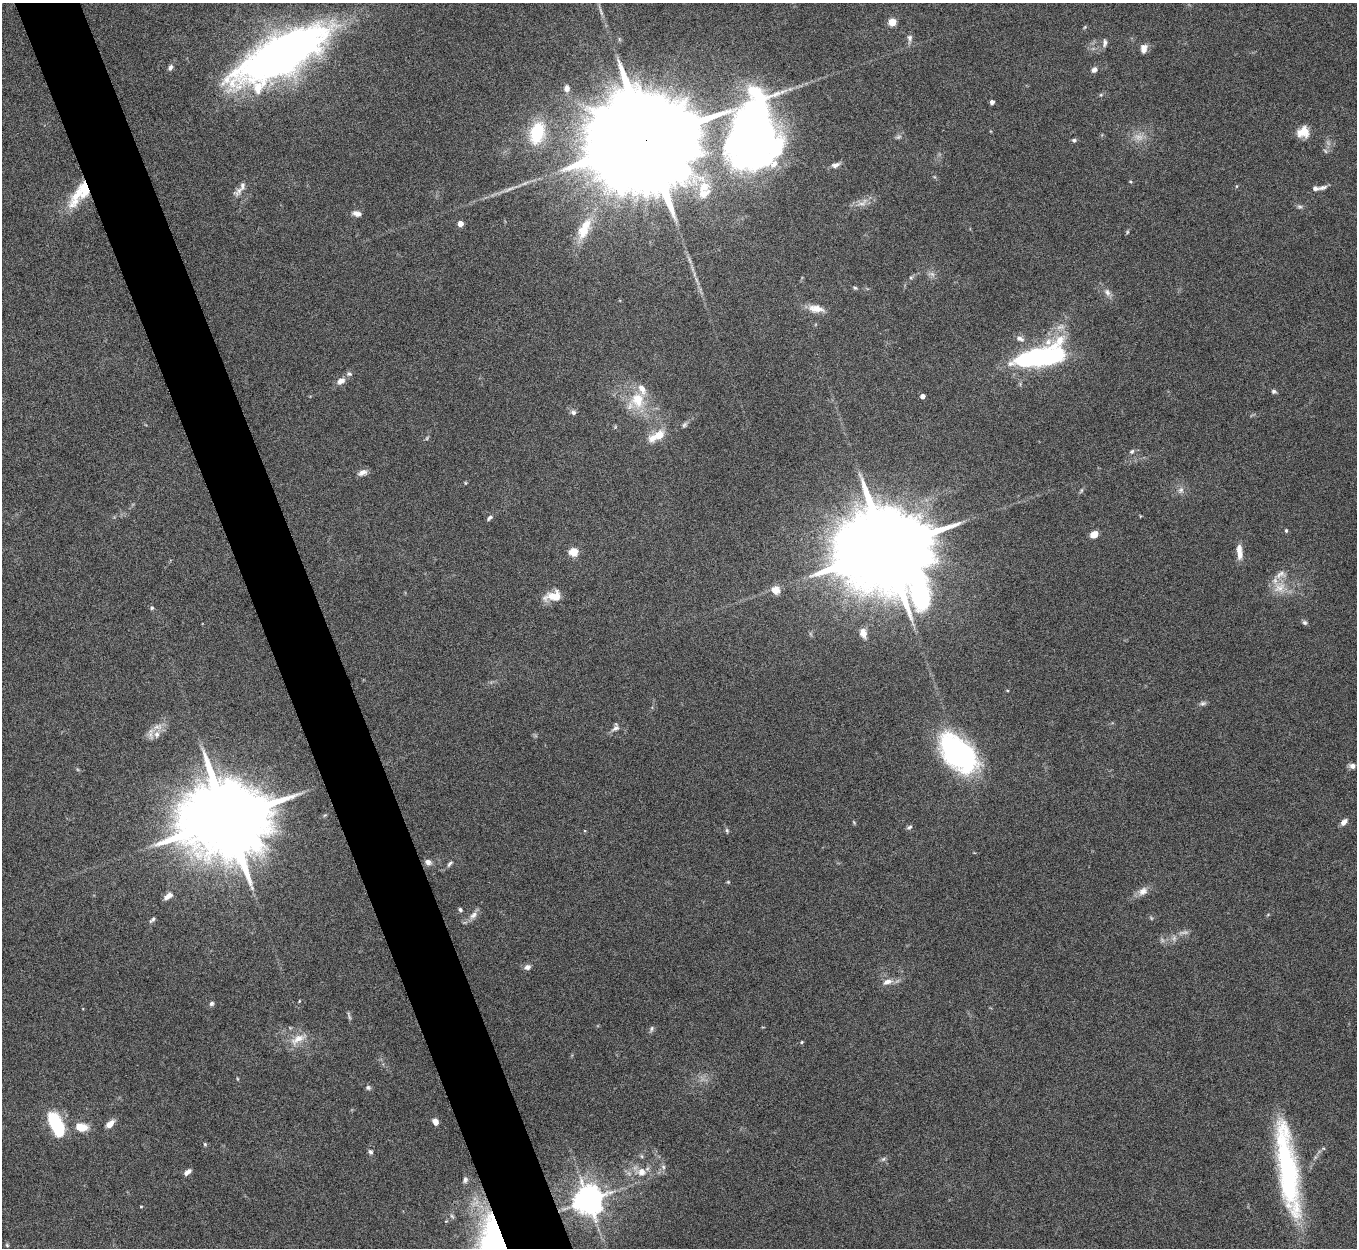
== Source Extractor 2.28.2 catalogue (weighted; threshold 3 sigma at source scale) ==
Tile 11 of 4 x 4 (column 3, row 3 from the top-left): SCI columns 2713-4067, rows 1397-2642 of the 5425 x 5409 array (HDU 1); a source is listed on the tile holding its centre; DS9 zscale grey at full resolution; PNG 1359 x 1250 px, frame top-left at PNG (2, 3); no overlay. Shown black and unused: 5% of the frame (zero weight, under 5 of 10 exposures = <1% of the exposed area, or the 3 px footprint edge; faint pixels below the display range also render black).
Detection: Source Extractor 2.28.2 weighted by HDU 2 'WHT'; one run over the whole footprint, this tile lists its part. Background 0.161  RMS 0.0059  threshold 0.0242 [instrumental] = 3 sigma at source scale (4.09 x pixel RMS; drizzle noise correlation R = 1.36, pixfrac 0.8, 0.05/0.05 arcsec/px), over >= 5 px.
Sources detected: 123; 10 too faint to see at this stretch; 2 inside a brighter object's white glare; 1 long thin detection or spike segment (spike, bleed or trail) — not listed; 9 inside a brighter listed object's ellipse — not listed separately; the other 101 listed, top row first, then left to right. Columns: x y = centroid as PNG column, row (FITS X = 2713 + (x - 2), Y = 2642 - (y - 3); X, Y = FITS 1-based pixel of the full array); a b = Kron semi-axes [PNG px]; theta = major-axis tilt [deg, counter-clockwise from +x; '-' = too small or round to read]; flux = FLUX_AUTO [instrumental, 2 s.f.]
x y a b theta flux
892 22 5 5 - 20
1085 27 5 4 - 0.63
910 38 13 6 88 2.2
1105 43 11 5 85 1.7
1144 48 9 7 80 3.7
285 55 95 33 26 340
170 67 8 6 74 1.6
1094 70 8 6 55 2
567 88 8 6 86 2.6
1101 95 5 4 - 0.62
992 102 4 4 - 2.7
1303 132 14 12 27 7.1
537 133 25 16 73 26
753 134 80 57 65 360
646 140 41 20 17 32000
1074 140 6 5 - 1
835 165 12 6 18 2.4
1237 186 5 3 - 0.56
1323 187 12 5 19 1.9
509 189 20 5 26 3.5
239 191 18 8 45 3.5
77 195 44 13 58 17
1300 207 9 4 -1 1.1
357 214 11 6 -14 2.8
460 224 4 4 - 6.1
584 229 32 14 65 14
1127 232 6 3 88 0.61
911 278 5 5 - 0.78
855 288 6 5 - 0.83
1107 292 11 7 -58 2.5
816 309 22 9 -9 6.1
1020 338 11 7 -28 2.7
1046 356 37 16 7 87
349 374 7 6 - 1.5
341 381 10 7 34 3.7
1274 391 6 5 - 1.1
922 396 4 4 - 3.6
637 400 24 20 -72 19
573 412 7 6 - 1.6
684 425 8 6 45 1.3
657 436 21 9 28 11
1132 451 7 6 - 1.2
362 473 12 7 19 2.9
465 483 5 3 - 0.53
1082 490 6 4 70 0.78
1181 490 9 7 52 2.2
489 518 8 5 45 1.4
1286 530 5 4 - 0.85
1094 534 8 6 37 5.4
886 549 28 23 -7 14000
573 552 5 5 - 25
1239 552 19 6 -85 5.4
1279 588 21 12 32 8.9
775 590 9 9 - 5.5
553 596 19 10 10 8.8
152 608 5 4 - 0.83
1305 623 7 5 -43 1.2
863 633 11 7 -71 4.2
1203 703 9 6 19 1.4
616 727 13 8 61 2.4
157 734 10 9 - 4.1
959 754 35 21 -45 140
1352 766 7 6 - 2.7
325 815 5 4 - 0.71
227 819 23 18 10 10000
854 822 7 3 -45 0.6
1344 822 9 6 46 2.6
909 827 8 5 31 1.1
727 830 7 5 -70 0.93
428 862 9 7 -34 2.4
450 864 10 5 49 1.5
728 882 4 4 - 0.55
1143 891 13 9 36 4.2
168 896 11 5 36 3.5
460 909 5 4 - 0.93
473 915 12 8 41 3.3
152 920 8 4 42 1.1
527 967 8 6 14 2.2
887 982 13 7 15 4
299 1001 4 3 - 0.44
212 1004 6 5 - 1.3
652 1029 9 5 80 1.2
298 1039 24 10 29 7.7
801 1042 5 4 - 0.63
368 1087 7 6 - 1.2
435 1122 7 6 - 2.9
56 1123 22 10 -66 45
110 1124 11 6 43 4.5
81 1127 12 8 -9 10
205 1144 5 4 - 0.69
370 1152 7 6 - 1.3
641 1156 6 4 -70 0.77
883 1159 7 5 44 1.2
663 1167 7 5 -48 1.4
1287 1169 100 18 -82 100
187 1172 9 5 38 2.7
642 1172 11 11 - 5.8
465 1180 9 6 86 1.7
588 1200 8 8 - 990
141 1207 4 3 - 0.46
7 1245 5 4 - 0.67
Overlapping masked pixels (flux is a lower limit): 2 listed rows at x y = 753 134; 646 140